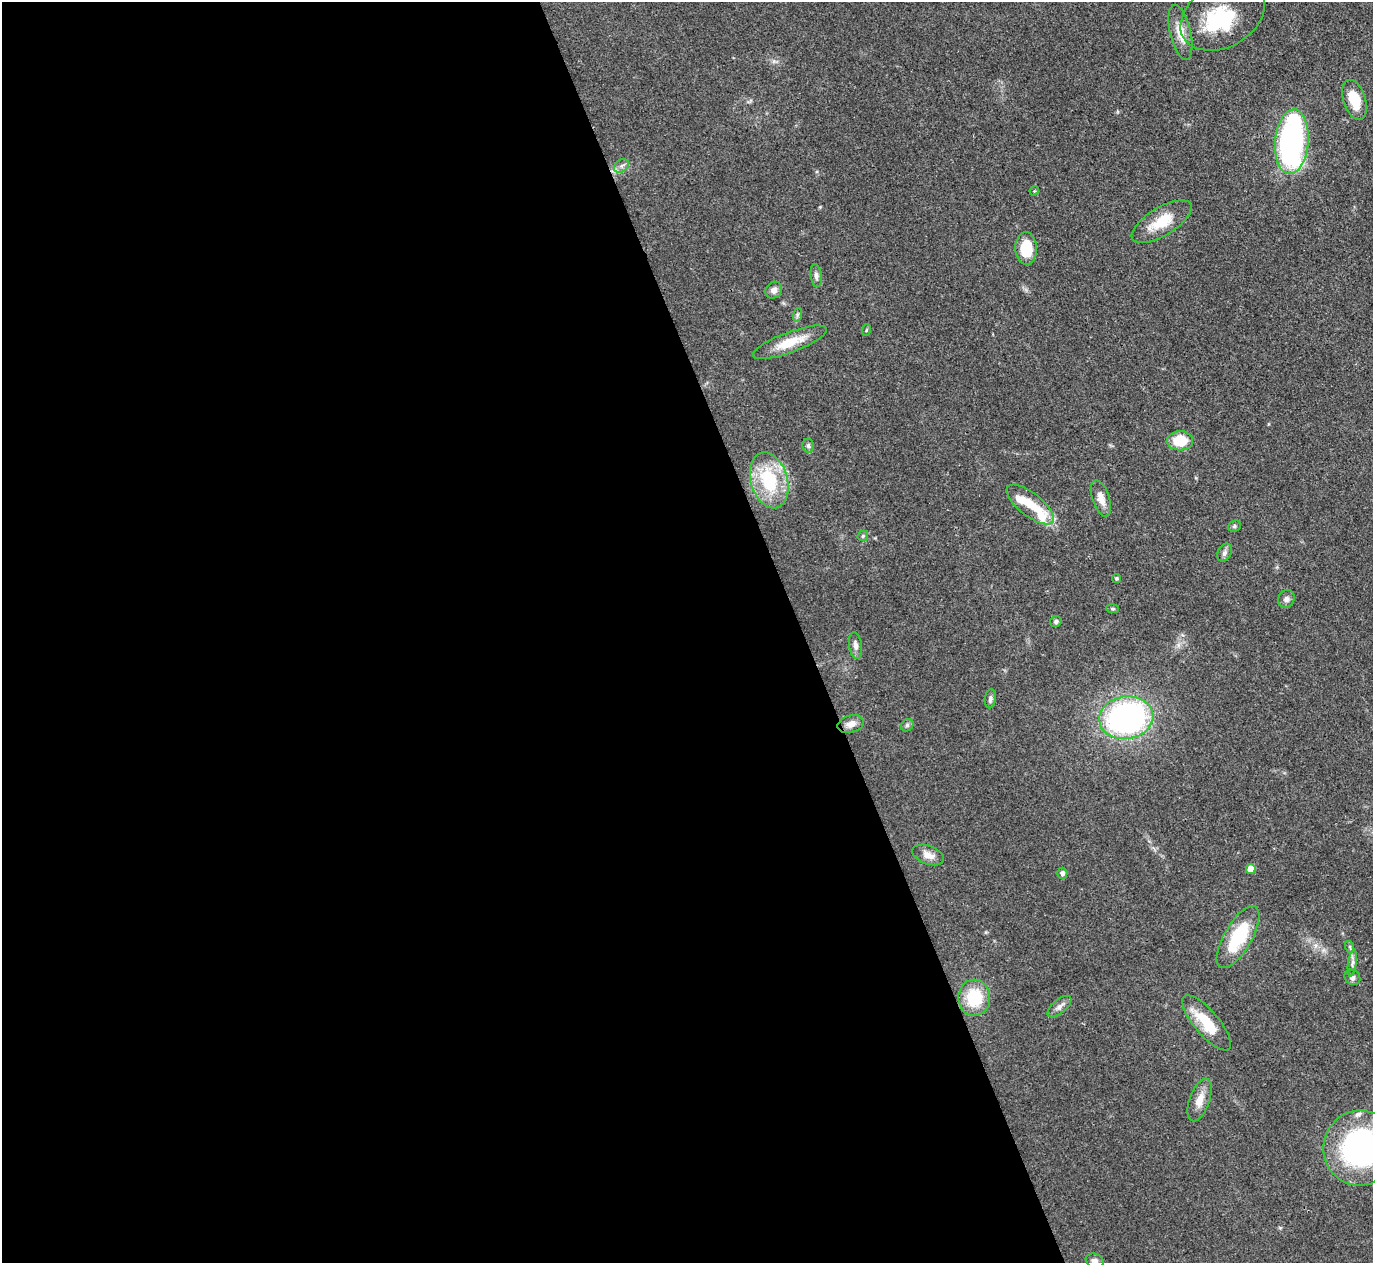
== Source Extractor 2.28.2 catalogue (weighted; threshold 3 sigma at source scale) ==
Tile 9 of 4 x 4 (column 1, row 3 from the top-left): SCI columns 3-1373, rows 1412-2672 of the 5487 x 5475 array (HDU 1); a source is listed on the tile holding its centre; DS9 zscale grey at full resolution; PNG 1375 x 1265 px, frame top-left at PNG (2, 2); each listed source drawn as its Kron ellipse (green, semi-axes under 4 px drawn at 4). Shown black and unused: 58% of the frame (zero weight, under 3 of 4 exposures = <1% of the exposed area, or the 3 px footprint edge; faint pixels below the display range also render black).
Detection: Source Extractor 2.28.2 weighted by HDU 2 'WHT'; one run over the whole footprint, this tile lists its part. Background 0.0712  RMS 0.0053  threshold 0.0238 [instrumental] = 3 sigma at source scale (4.5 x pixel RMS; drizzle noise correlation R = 1.50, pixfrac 1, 0.05/0.05 arcsec/px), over >= 5 px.
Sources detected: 48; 3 inside a brighter object's white glare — neither listed nor drawn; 2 inside a brighter listed object's ellipse — not listed separately; the other 43 listed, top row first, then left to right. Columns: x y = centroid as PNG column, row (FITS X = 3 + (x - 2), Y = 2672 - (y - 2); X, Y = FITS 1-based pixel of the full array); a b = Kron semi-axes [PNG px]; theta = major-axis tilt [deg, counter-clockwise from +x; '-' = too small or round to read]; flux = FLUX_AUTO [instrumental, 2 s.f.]
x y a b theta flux
1223 16 45 31 29 38
1180 32 28 10 -77 8.1
1354 100 21 11 -72 14
1292 142 32 16 85 130
622 166 8 6 35 1.8
1034 191 5 4 - 0.5
1162 222 34 14 31 15
1026 248 16 10 -87 16
816 276 11 5 -83 1.9
774 290 9 8 - 2.6
797 315 7 4 72 1
866 330 6 3 71 0.58
790 342 39 10 20 14
1180 441 13 9 0 14
808 446 7 6 - 1.3
769 480 29 18 -74 34
1101 498 19 8 -71 5.4
1030 504 28 11 -38 11
1234 526 7 5 22 1.1
863 536 6 5 - 0.85
1224 553 9 6 64 2.2
1116 578 4 4 - 0.75
1286 599 9 8 - 2.2
1113 609 6 4 -7 0.77
1056 621 6 5 - 1.3
855 645 13 6 -80 2.4
990 699 9 5 83 1.6
1126 718 27 21 9 150
851 724 13 8 16 3.9
907 725 7 5 46 1.1
928 855 16 9 -20 4.7
1251 869 5 5 - 6.7
1062 873 5 5 - 1.6
1238 937 35 14 60 28
1350 947 6 3 -72 0.73
1352 963 13 4 82 1.7
1352 977 8 7 - 2
974 998 18 16 90 22
1059 1006 14 7 40 2.7
1206 1023 35 12 -50 18
1200 1100 22 10 70 6.6
1360 1148 37 36 - 130
1095 1261 9 6 -20 2.1
Isophote crosses this tile's border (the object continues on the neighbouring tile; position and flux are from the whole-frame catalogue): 2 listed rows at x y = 1360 1148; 1095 1261